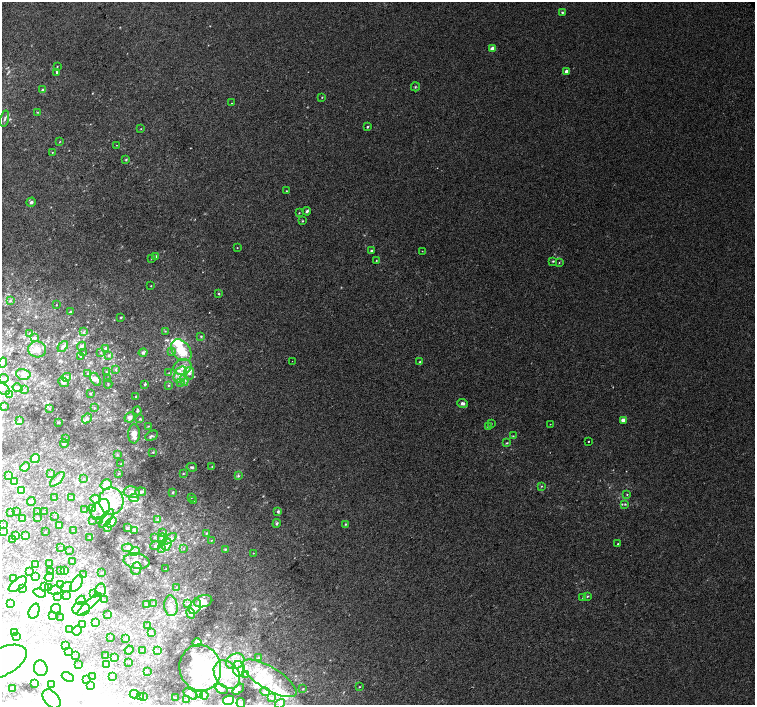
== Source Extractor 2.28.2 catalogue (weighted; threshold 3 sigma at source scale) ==
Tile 7 of 4 x 4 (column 3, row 2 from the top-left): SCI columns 3047-4551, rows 3054-4459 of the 6087 x 6041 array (HDU 1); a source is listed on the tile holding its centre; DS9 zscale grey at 2 x 2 block average (1 PNG px = mean of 2 x 2 image px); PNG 757 x 707 px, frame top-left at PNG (2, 2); each listed source drawn as its Kron ellipse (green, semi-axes under 4 px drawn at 4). Shown black and unused: <1% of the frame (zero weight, under 2 of 3 exposures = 2% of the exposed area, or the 3 px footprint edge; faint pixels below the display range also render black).
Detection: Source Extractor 2.28.2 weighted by HDU 2 'WHT'; one run over the whole footprint, this tile lists its part. Background 0.0108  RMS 0.006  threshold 0.0271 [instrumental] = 3 sigma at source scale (4.5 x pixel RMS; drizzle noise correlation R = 1.50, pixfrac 1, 0.0396/0.0396 arcsec/px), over >= 5 px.
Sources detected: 446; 88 inside a brighter object's white glare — neither listed nor drawn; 73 inside a brighter listed object's ellipse — not listed separately; the other 285 listed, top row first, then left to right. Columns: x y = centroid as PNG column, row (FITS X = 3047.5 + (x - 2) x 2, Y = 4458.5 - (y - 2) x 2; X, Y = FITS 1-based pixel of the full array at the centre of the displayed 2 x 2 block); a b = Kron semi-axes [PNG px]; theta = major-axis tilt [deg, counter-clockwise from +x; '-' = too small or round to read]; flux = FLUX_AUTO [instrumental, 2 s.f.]
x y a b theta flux
562 12 4 3 - 1.5
492 48 2 2 - 14
57 66 2 2 - 0.61
566 71 3 3 - 3.9
57 72 3 2 - 1.8
415 87 4 2 - 1.2
43 90 2 2 - 5.2
322 97 2 2 - 0.81
231 103 2 2 - 0.58
37 112 3 2 - 0.84
5 119 8 3 77 2.6
367 126 3 2 - 1.6
141 129 3 2 - 0.58
60 142 3 2 - 0.71
116 145 2 2 - 0.43
52 152 2 2 - 0.65
126 159 4 3 - 1.3
286 191 2 2 - 0.69
31 202 5 4 - 2.8
307 211 4 3 - 2.2
299 213 3 2 - 0.7
302 221 3 2 - 1
237 248 2 2 - 0.58
371 250 2 2 - 2.3
422 251 2 2 - 0.41
156 256 4 3 - 1.9
151 258 3 2 - 0.54
376 260 2 2 - 0.72
553 261 3 3 - 1.4
559 263 3 2 - 0.84
151 286 2 2 - 0.8
219 294 3 3 - 1.2
10 301 3 3 - 1.3
56 305 2 2 - 0.59
70 312 3 2 - 1
121 317 2 2 - 1.5
165 331 3 2 - 0.82
84 332 4 3 - 1.9
30 334 4 3 - 1.9
201 336 3 3 - 1.1
35 338 3 3 - 3.4
63 346 6 4 51 4.5
82 346 4 3 - 4.6
37 349 9 8 - 14
105 349 4 3 - 4.1
181 350 12 8 -49 35
143 352 4 4 - 3.1
172 352 4 3 - 2.6
83 353 2 2 - 0.53
101 353 3 3 - 0.97
108 355 4 3 - 1.8
80 356 2 2 - 0.73
292 361 2 2 - 0.34
3 362 5 4 - 3.4
420 362 2 2 - 0.75
183 367 9 7 22 12
116 369 3 3 - 1.5
106 372 3 2 - 1
169 373 3 2 - 1.1
189 373 6 5 - 5.5
23 374 7 5 -14 6.7
87 374 4 3 - 1.2
180 375 9 6 62 9.4
66 377 4 4 - 3
4 378 5 4 - 2.9
95 379 7 4 -59 4.4
108 379 2 2 - 0.96
184 380 6 3 -82 3.7
64 382 5 4 - 5.1
181 382 3 3 - 1.3
108 384 4 2 - 0.94
145 384 2 2 - 2
169 385 3 3 - 1.2
18 388 5 4 - 3.1
3 389 7 5 -37 6.1
25 390 3 3 - 1.4
10 394 3 2 - 0.85
90 394 3 2 - 1.4
136 396 2 2 - 1.5
462 403 5 4 - 3.9
4 406 3 3 - 1.5
50 408 3 3 - 1.2
94 408 3 2 - 0.71
137 411 4 3 - 1.2
130 417 5 4 - 4.8
87 418 5 4 - 3
140 419 4 2 - 1.2
623 420 3 3 - 7.8
19 421 4 2 - 1.3
59 422 3 2 - 0.96
491 423 3 2 - 0.91
550 424 2 2 - 0.46
148 426 3 2 - 0.75
488 426 3 2 - 1.7
134 434 9 6 88 10
152 436 7 4 28 3.4
513 436 3 3 - 1.3
66 439 3 2 - 0.93
588 441 2 2 - 3.4
507 443 4 2 - 1.3
64 444 4 2 - 1.3
153 452 3 3 - 1.1
117 455 3 2 - 1.1
35 458 4 4 - 17
121 464 3 2 - 0.72
212 466 3 2 - 0.75
25 467 5 4 - 3.3
192 467 5 3 - 1.8
51 474 4 3 - 1.6
118 474 3 2 - 0.83
183 474 3 2 - 0.87
8 476 4 3 - 2.4
238 476 3 3 - 1.9
57 479 9 4 45 4.3
83 479 3 2 - 0.64
15 482 4 3 - 13
106 485 5 5 - 18
541 486 3 3 - 1
21 491 4 3 - 18
132 492 8 5 -8 6
141 492 5 3 - 4
173 492 3 3 - 1.3
627 494 3 3 - 1.1
71 497 3 2 - 0.87
191 497 2 2 - 0.71
54 498 2 2 - 0.51
134 498 4 4 - 3.3
96 499 5 4 - 4.7
31 501 4 3 - 3.4
111 501 13 12 - 35
193 501 3 2 - 0.62
625 504 4 3 - 2
92 508 4 3 - 1.7
85 509 3 2 - 0.61
100 510 11 8 52 16
38 511 3 2 - 1.1
278 511 4 4 - 2.1
11 512 3 2 - 1.2
16 512 2 2 - 0.56
44 512 2 2 - 0.43
55 517 2 2 - 0.56
38 518 2 2 - 2
106 518 10 5 54 7.8
23 519 4 3 - 1.4
158 519 4 3 - 1.6
99 520 4 3 - 1.3
92 521 2 2 - 0.91
111 522 6 4 38 4.5
277 523 4 3 - 2.2
346 524 3 3 - 1.2
3 525 2 2 - 0.46
59 525 3 3 - 1.3
107 527 4 3 - 1.9
127 528 4 2 - 1.1
135 530 4 2 - 1.2
3 531 4 2 - 1.1
73 531 2 2 - 1.1
45 532 2 2 - 0.5
163 532 4 3 - 1.9
206 533 3 2 - 0.9
16 536 3 3 - 3.3
26 536 3 3 - 4.2
155 537 3 3 - 1.1
89 538 3 2 - 0.77
162 538 5 4 - 4.5
170 539 8 3 35 4.1
12 540 3 2 - 0.91
211 540 3 2 - 0.84
618 544 2 2 - 1.6
167 545 6 2 70 2.8
155 546 5 3 - 2.2
60 548 3 2 - 0.5
127 548 5 4 - 3.1
184 548 3 2 - 0.67
162 549 4 4 - 2.2
225 549 3 3 - 1
69 550 3 2 - 0.63
134 552 5 3 - 3
253 553 2 2 - 0.48
72 561 3 2 - 0.93
136 561 13 7 -9 13
35 564 3 2 - 0.49
49 564 4 3 - 1.1
136 569 6 5 - 5
166 569 2 2 - 0.76
61 571 4 2 - 0.72
64 571 3 3 - 1.2
30 572 2 2 - 0.48
50 572 3 3 - 1
101 573 3 2 - 0.76
84 575 3 2 - 1.1
35 576 3 3 - 1.2
49 577 5 3 - 1.9
14 579 4 3 - 1.3
18 584 10 5 38 8.4
76 584 9 5 59 12
61 585 3 3 - 1.3
44 586 2 2 - 0.43
48 587 2 2 - 0.63
66 587 6 5 - 3.8
176 587 3 2 - 0.59
23 588 4 3 - 1.5
55 590 7 4 5 4
100 590 7 5 75 5.9
40 593 6 3 -20 2.9
94 594 3 2 - 0.93
66 596 3 2 - 0.65
587 596 3 2 - 1.3
58 597 4 3 - 6.5
583 598 3 3 - 1
81 600 5 4 - 3.3
104 600 4 3 - 1.4
203 601 9 6 13 12
10 603 3 2 - 0.84
89 604 16 3 42 9.3
153 604 3 3 - 1.1
188 604 4 3 - 1.8
146 605 3 2 - 1
171 606 10 6 -84 8.6
195 607 8 5 63 7.9
56 609 5 4 - 2.8
81 609 9 7 2 17
34 611 8 5 69 9.3
191 614 5 3 - 6.5
108 615 3 3 - 1.7
52 616 3 2 - 6.5
60 618 2 2 - 0.93
96 622 4 3 - 4.9
83 624 4 2 - 1.2
147 625 3 2 - 0.98
70 629 2 2 - 0.68
77 630 5 4 - 3.3
15 632 2 2 - 1.5
151 632 3 2 - 1.1
17 637 2 2 - 0.47
110 637 2 2 - 0.76
125 638 3 2 - 2.2
197 642 4 3 - 13
65 645 3 2 - 0.99
129 650 4 3 - 2.3
143 650 3 2 - 1.1
158 651 3 2 - 0.89
68 652 3 2 - 0.64
106 655 3 2 - 0.9
75 656 2 2 - 0.62
115 657 3 2 - 1.2
258 658 4 3 - 1.6
235 661 9 7 24 12
2 662 27 13 27 64
129 662 3 2 - 1.2
106 664 4 3 - 38
78 665 2 2 - 0.79
41 668 8 7 - 9.6
200 668 23 21 -77 74
239 669 8 6 -77 9.1
147 671 3 2 - 0.82
227 675 15 11 -52 33
246 675 4 2 - 1.7
112 676 4 2 - 0.64
68 677 6 4 -28 4.2
93 677 2 2 - 0.5
269 678 31 11 -32 39
86 679 2 2 - 0.76
34 683 3 2 - 5.2
51 684 3 2 - 2.6
90 686 4 2 - 1.2
359 687 2 2 - 0.74
12 688 2 2 - 0.83
221 689 6 4 -33 3.2
238 689 7 4 40 2.6
303 689 3 2 - 0.92
265 692 5 4 - 2.7
134 694 4 3 - 1.4
190 694 8 4 -31 5.5
200 694 4 4 - 3.4
204 695 4 4 - 2.4
143 696 3 2 - 0.78
140 697 2 2 - 0.61
176 698 2 2 - 1.6
272 698 4 3 - 2.1
52 699 11 7 -49 11
186 700 3 2 - 0.82
228 700 5 4 - 27
241 703 5 4 - 2.7
280 704 5 4 - 4
Isophote crosses this tile's border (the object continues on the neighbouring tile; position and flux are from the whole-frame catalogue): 4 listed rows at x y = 5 119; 3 389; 2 662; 228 700
Diffuse or blended objects may show on this block-average render without a row.